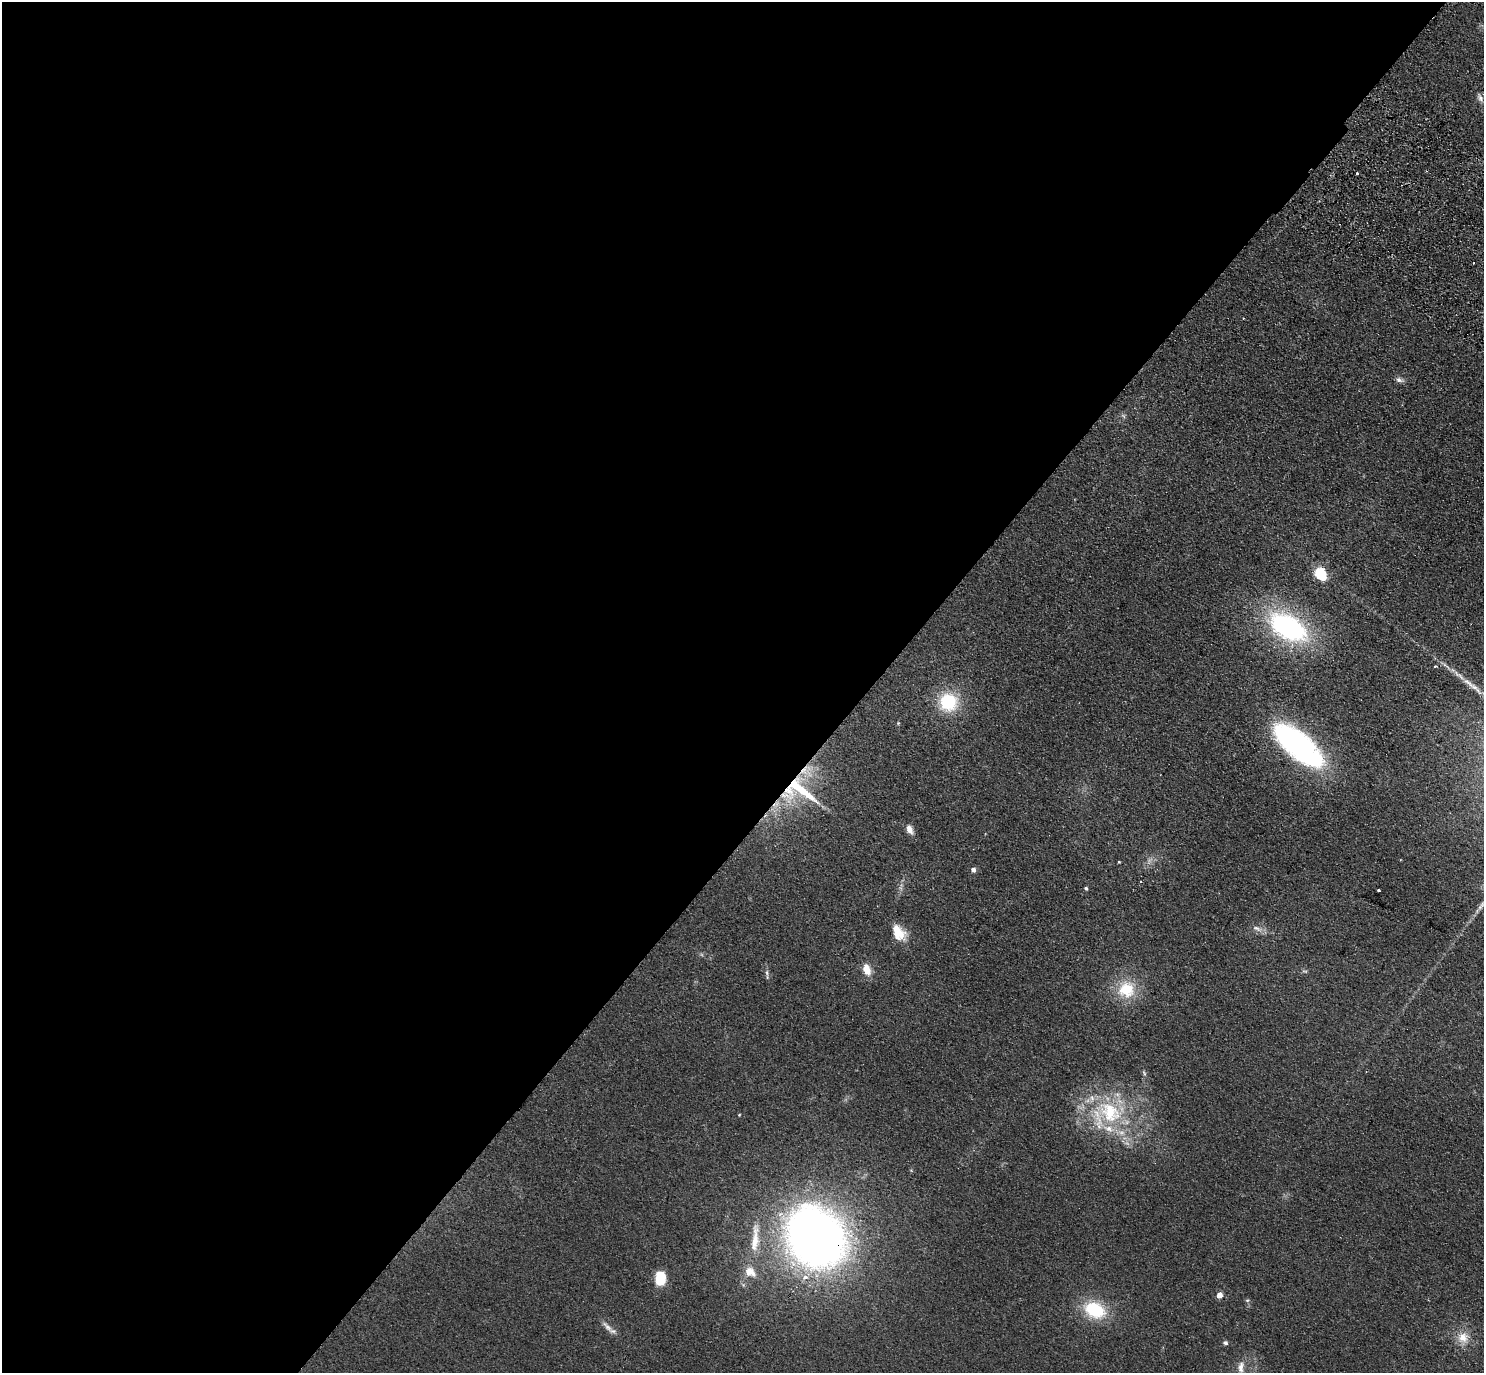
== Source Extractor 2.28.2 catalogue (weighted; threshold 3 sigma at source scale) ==
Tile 5 of 4 x 4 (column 1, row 2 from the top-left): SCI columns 39-1520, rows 2946-4316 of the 6004 x 6031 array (HDU 1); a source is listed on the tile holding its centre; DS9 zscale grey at full resolution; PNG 1486 x 1375 px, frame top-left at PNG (2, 2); no overlay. Shown black and unused: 59% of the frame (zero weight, under 2 of 3 exposures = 3% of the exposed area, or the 3 px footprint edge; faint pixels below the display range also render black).
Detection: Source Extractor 2.28.2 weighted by HDU 2 'WHT'; one run over the whole footprint, this tile lists its part. Background 0.0953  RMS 0.01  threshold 0.0467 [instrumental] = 3 sigma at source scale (4.5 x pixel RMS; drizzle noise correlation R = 1.50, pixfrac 1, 0.05/0.05 arcsec/px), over >= 5 px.
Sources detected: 43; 1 too faint to see at this stretch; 1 inside a brighter object's white glare — not listed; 4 inside a brighter listed object's ellipse — not listed separately; the other 37 listed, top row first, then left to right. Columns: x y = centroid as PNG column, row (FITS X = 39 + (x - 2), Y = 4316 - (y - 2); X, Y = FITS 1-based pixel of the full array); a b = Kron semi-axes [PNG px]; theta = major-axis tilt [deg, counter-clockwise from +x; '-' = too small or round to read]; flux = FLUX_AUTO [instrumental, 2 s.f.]
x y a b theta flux
1480 98 11 7 -61 3.9
1357 173 3 3 - 3.7
1474 263 3 2 - 0.97
1399 380 12 6 -17 3.8
1123 416 7 4 -45 1.8
1319 572 6 6 - 94
1288 627 46 26 -31 170
1435 666 3 3 - 1.1
1468 683 24 7 -41 11
948 702 20 20 - 52
898 723 4 4 - 1
1298 745 57 23 -40 230
798 790 53 31 -22 87
910 829 12 7 -65 6.8
1119 862 3 2 - 1
973 870 6 5 - 3.7
1141 882 3 2 - 0.85
1086 888 4 4 - 1.6
1378 890 3 3 - 2.4
1257 928 16 6 -23 5.4
898 935 21 14 -1 16
867 970 13 8 -69 13
767 973 10 4 -81 2.6
1126 989 19 19 - 38
1144 1073 7 4 -54 1.6
1110 1112 41 29 -41 91
739 1115 4 4 - 0.8
816 1238 59 49 -50 740
755 1239 41 9 85 23
660 1278 13 9 89 29
1219 1295 4 4 - 13
1247 1300 6 4 -17 1.4
1095 1310 24 17 -23 51
607 1327 19 6 -45 6.6
1463 1337 15 14 - 15
1225 1343 6 5 - 2.1
1241 1367 18 8 85 9.1
Overlapping masked pixels (flux is a lower limit): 2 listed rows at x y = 798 790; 816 1238